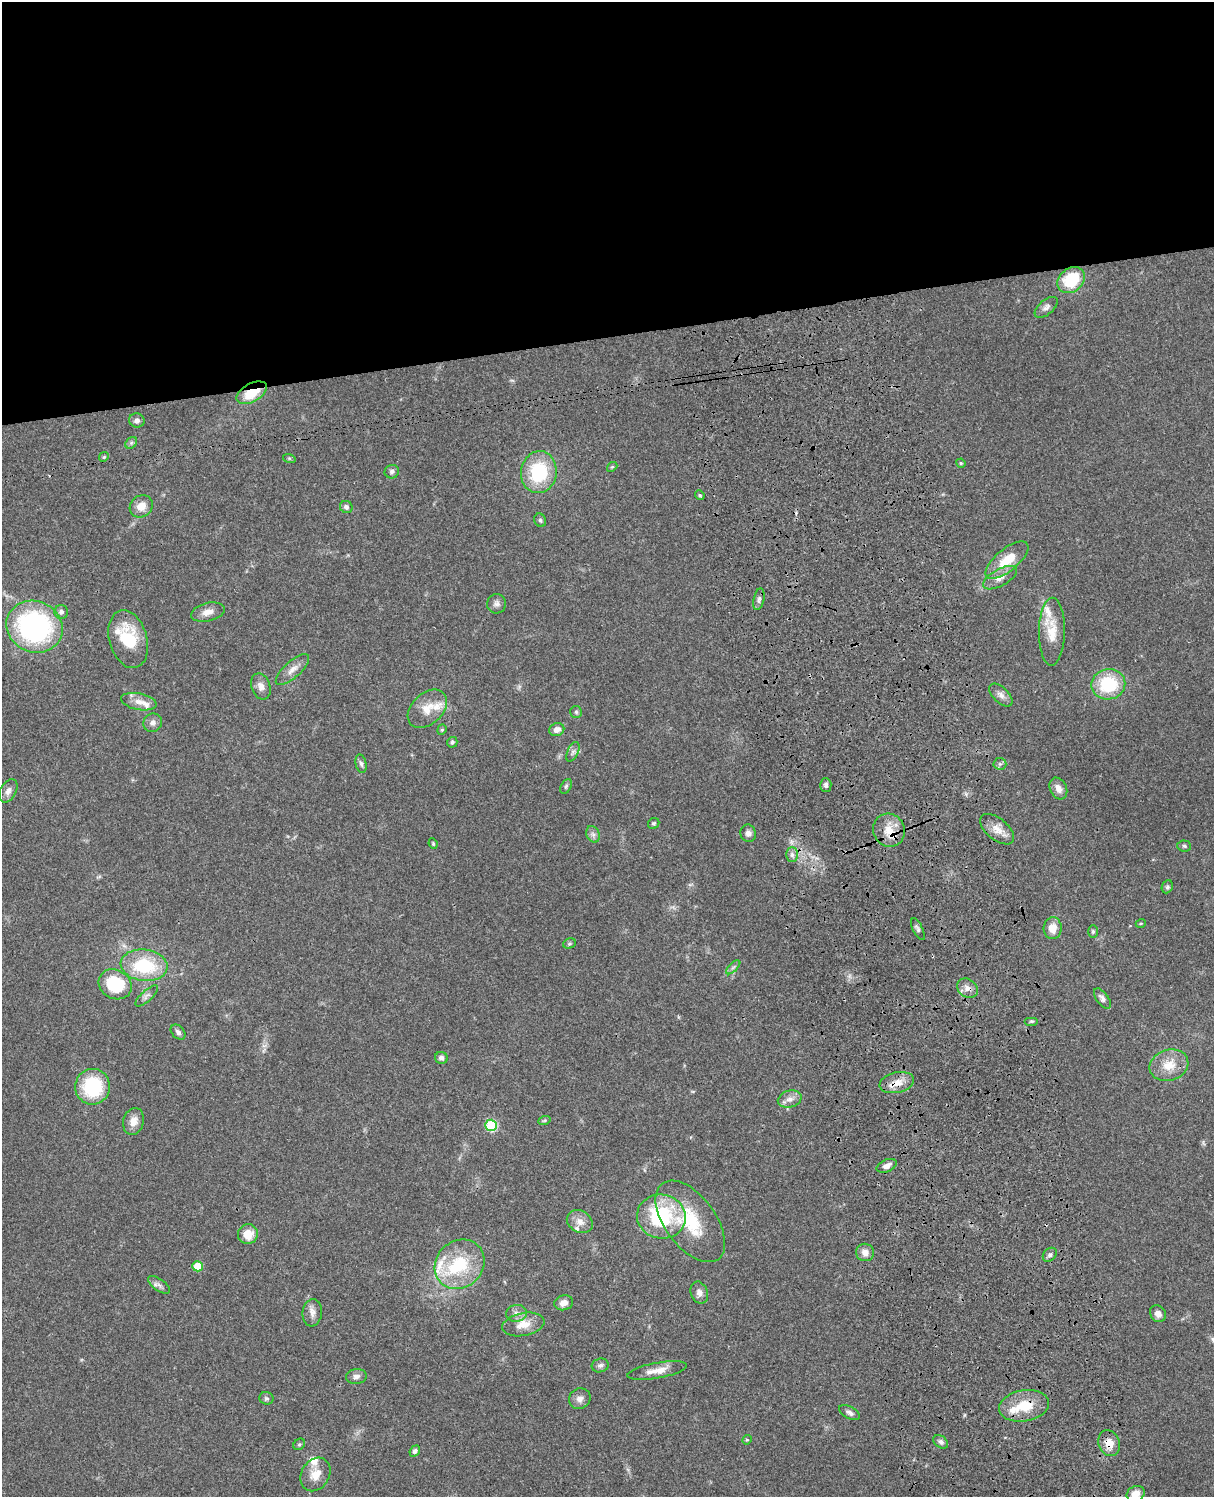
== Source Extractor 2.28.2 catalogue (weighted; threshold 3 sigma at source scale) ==
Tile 2 of 4 x 3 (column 2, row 1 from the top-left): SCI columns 1333-2544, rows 3269-4763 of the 5086 x 4928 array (HDU 1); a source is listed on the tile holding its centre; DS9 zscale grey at full resolution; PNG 1216 x 1499 px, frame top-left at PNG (2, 2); each listed source drawn as its Kron ellipse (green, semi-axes under 4 px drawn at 4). Shown black and unused: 23% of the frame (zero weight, under 3 of 4 exposures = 6% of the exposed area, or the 3 px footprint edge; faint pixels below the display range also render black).
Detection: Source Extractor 2.28.2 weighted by HDU 2 'WHT'; one run over the whole footprint, this tile lists its part. Background 0.0782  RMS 0.0058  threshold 0.026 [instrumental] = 3 sigma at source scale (4.5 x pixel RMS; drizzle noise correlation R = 1.50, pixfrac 1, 0.05/0.05 arcsec/px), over >= 5 px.
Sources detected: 113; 1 inside a brighter object's white glare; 1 cosmic-ray / hot-pixel residue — neither listed nor drawn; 9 inside a brighter listed object's ellipse — not listed separately; the other 102 listed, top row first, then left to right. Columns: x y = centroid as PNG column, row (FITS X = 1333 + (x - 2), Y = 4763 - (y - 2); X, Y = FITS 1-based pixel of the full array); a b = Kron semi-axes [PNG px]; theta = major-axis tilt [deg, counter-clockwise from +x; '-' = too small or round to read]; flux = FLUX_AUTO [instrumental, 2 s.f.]
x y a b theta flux
1071 280 15 11 38 26
1046 307 14 7 40 2.6
252 393 16 9 28 16
137 420 8 7 - 2.2
131 443 6 5 - 1.2
104 457 5 4 - 0.78
289 458 6 4 -18 0.72
961 463 5 4 - 0.71
612 467 5 4 - 0.69
392 472 7 6 - 1.8
539 472 21 18 81 35
700 495 5 4 - 0.83
141 506 12 10 36 6.4
346 507 6 6 - 1.7
540 520 7 5 -63 1.1
1007 560 26 11 39 16
1000 578 19 8 29 4.9
759 599 11 5 78 1.8
497 604 9 9 - 2.4
61 612 7 7 - 2
208 612 17 9 14 4.9
35 627 29 25 -24 100
1052 632 34 13 89 13
128 639 29 19 -74 23
292 670 21 8 42 5
1108 684 17 15 11 30
261 686 13 9 -70 3.7
1001 695 14 7 -43 3.1
139 702 18 8 -11 5.4
427 709 23 15 43 9.7
576 712 6 6 - 1.1
153 723 9 9 - 2.6
557 729 8 6 23 3.9
442 730 5 4 - 0.88
452 742 5 5 - 1.3
573 752 10 5 65 1.9
361 764 9 5 -77 1.6
1000 764 6 6 - 1.3
826 785 7 5 -88 1.6
566 786 8 5 63 1.1
1058 788 11 8 -62 4.1
8 791 12 7 60 3
654 823 6 5 - 0.97
997 829 20 10 -40 6.6
889 830 17 15 -65 9.7
748 833 9 7 -77 2.2
593 834 8 6 -68 2.1
433 844 5 3 - 0.68
1184 846 7 5 -4 1.1
792 855 7 6 - 1.9
1167 887 6 5 - 1.3
1141 923 5 3 - 0.52
1053 928 11 9 87 6.9
918 929 12 5 -63 1.4
1093 932 6 5 - 0.91
569 944 6 5 - 0.88
144 965 23 15 -6 33
733 967 9 3 45 1.2
115 984 17 14 -29 28
967 988 11 9 -35 3.6
147 996 14 5 43 2.1
1102 998 12 6 -53 2.5
1032 1021 7 3 0 0.78
178 1032 8 6 -46 1.8
441 1058 6 6 - 2.2
1169 1065 20 15 17 11
897 1083 17 10 12 7.1
93 1087 18 17 - 34
790 1099 12 8 15 3.6
133 1121 13 10 74 5.2
544 1121 6 4 20 0.8
491 1125 6 5 - 44
887 1166 10 6 23 2.9
661 1217 24 22 -10 47
690 1221 47 25 -54 35
580 1222 14 10 -30 4.7
248 1234 10 10 - 8.8
865 1252 9 8 - 4.1
1050 1255 8 6 45 1.6
460 1264 26 23 44 31
198 1266 5 5 - 15
159 1285 13 6 -36 2.2
699 1293 11 8 -68 3.5
564 1303 9 7 12 3.7
312 1313 14 9 83 3.6
516 1313 10 8 9 3.1
1158 1314 9 7 -57 3.1
523 1324 21 11 11 8.5
600 1365 8 6 16 1.9
657 1370 30 8 10 7.4
356 1376 10 7 6 2.5
266 1398 7 6 - 1.3
580 1399 11 10 - 3.5
1024 1406 25 15 10 17
849 1413 11 6 -30 2.1
747 1440 5 4 - 0.7
941 1442 8 5 -38 1.7
1109 1443 13 10 -69 6.9
299 1444 6 5 - 0.94
415 1451 6 4 48 1.5
315 1474 18 14 58 7.8
1136 1494 9 7 27 5.8
Overlapping masked pixels (flux is a lower limit): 6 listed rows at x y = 252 393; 889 830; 967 988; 897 1083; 1024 1406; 1109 1443
Isophote crosses this tile's border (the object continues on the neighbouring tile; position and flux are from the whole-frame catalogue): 1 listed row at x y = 1136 1494